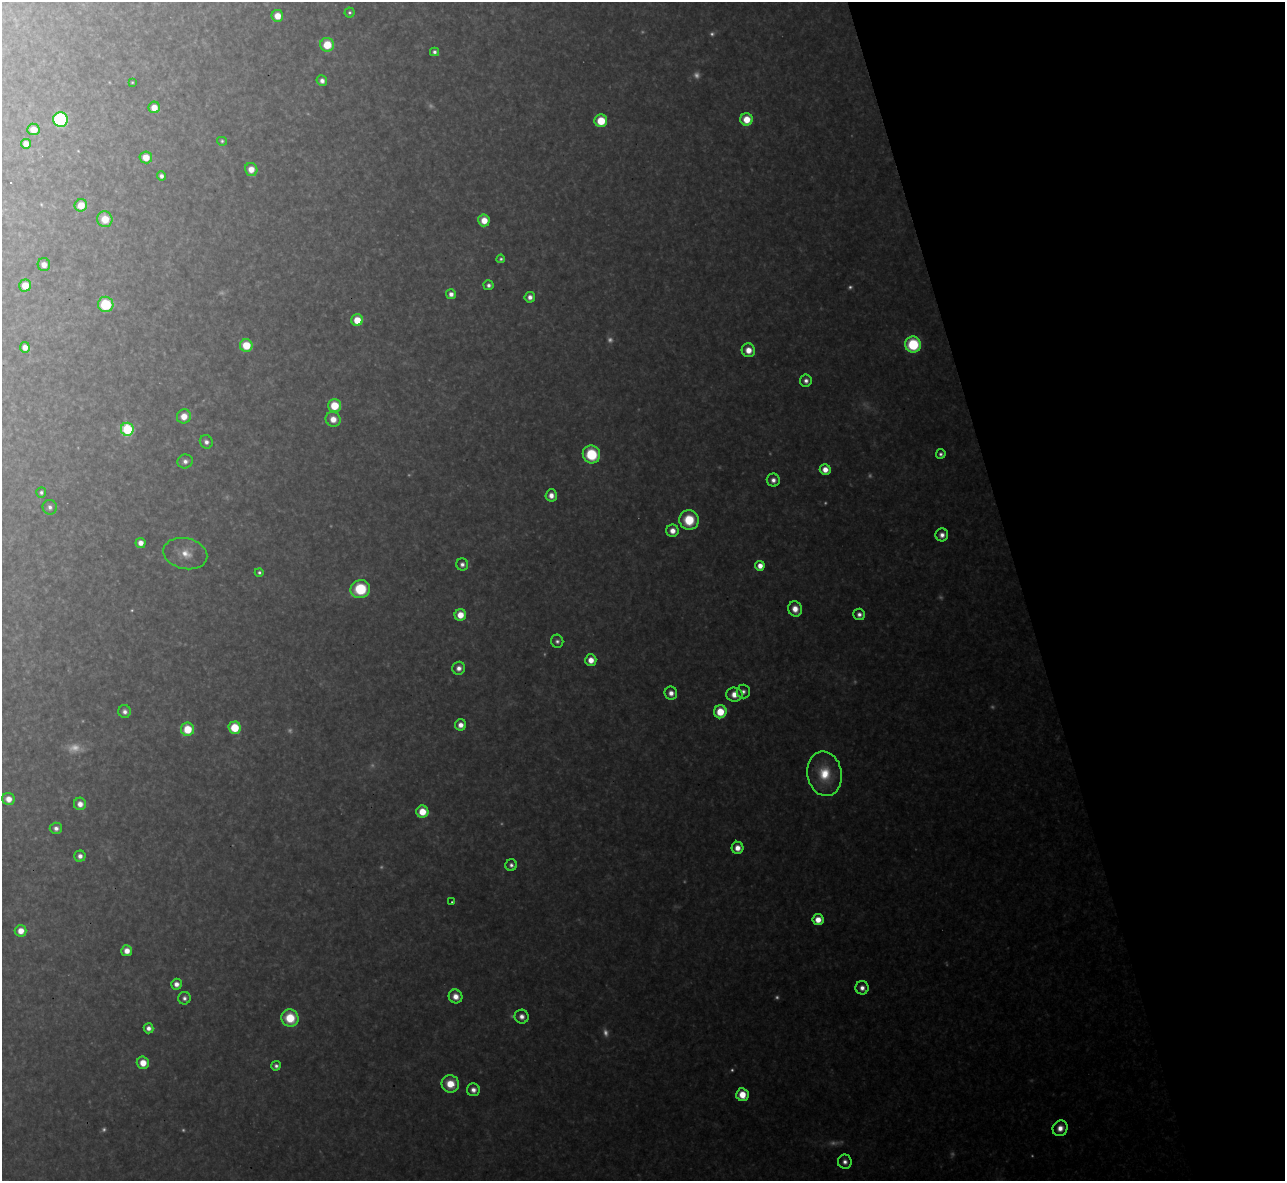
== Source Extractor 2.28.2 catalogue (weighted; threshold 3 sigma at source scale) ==
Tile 12 of 4 x 4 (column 4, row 3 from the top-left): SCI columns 3851-5133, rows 1320-2498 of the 5133 x 5115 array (HDU 1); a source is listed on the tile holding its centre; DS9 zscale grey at full resolution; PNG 1287 x 1183 px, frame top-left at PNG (2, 2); each listed source drawn as its Kron ellipse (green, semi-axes under 4 px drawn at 4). Shown black and unused: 21% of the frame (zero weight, under 3 of 4 exposures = <1% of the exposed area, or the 3 px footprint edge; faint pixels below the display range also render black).
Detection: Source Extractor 2.28.2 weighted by HDU 2 'WHT'; one run over the whole footprint, this tile lists its part. Background 0.319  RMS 0.019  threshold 0.0871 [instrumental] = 3 sigma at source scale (4.5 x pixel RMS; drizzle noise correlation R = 1.50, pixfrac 1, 0.05/0.05 arcsec/px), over >= 5 px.
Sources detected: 132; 37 too faint to see at this stretch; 1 cosmic-ray / hot-pixel residue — neither listed nor drawn; the other 94 listed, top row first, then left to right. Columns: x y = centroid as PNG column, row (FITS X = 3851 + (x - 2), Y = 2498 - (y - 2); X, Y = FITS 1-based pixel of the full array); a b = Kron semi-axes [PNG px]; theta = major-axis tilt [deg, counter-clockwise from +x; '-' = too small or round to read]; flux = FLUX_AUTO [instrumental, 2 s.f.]
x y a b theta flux
349 12 5 5 - 4.9
277 16 6 5 - 32
327 45 7 7 - 70
434 52 4 4 - 7.9
322 81 5 5 - 13
132 82 3 2 - 2.1
154 107 6 5 - 29
747 119 6 6 - 50
60 120 7 7 - 330
601 121 6 6 - 72
33 129 6 6 - 34
222 141 5 4 - 4.2
26 144 5 5 - 20
146 157 6 6 - 36
251 169 7 6 - 27
161 176 5 4 - 9.8
81 205 6 6 - 40
105 219 8 7 - 46
484 220 6 6 - 37
501 259 4 4 - 4.9
44 265 6 6 - 20
25 285 6 5 - 41
489 285 5 5 - 8.7
451 294 5 5 - 15
530 297 5 5 - 14
106 304 8 7 - 130
357 320 6 5 - 52
246 345 6 6 - 64
913 345 8 8 - 160
25 347 5 5 - 19
748 350 7 6 - 30
806 381 6 6 - 11
334 406 6 6 - 71
184 416 7 7 - 32
333 419 7 7 - 28
127 429 6 6 - 260
206 442 7 6 - 11
591 454 9 8 - 120
941 454 5 4 - 6.4
185 461 8 7 - 13
825 469 5 5 - 26
773 480 6 6 - 13
41 492 5 5 - 5.8
551 495 6 5 - 19
50 507 7 7 - 9.4
689 520 10 9 - 87
672 531 6 6 - 22
942 535 6 6 - 14
140 543 5 5 - 18
185 554 22 15 -13 43
462 564 6 6 - 9.7
760 566 5 4 - 26
259 572 4 4 - 5.4
360 589 10 9 - 120
795 609 8 7 - 27
859 614 6 5 - 11
460 615 6 5 - 37
557 641 6 6 - 7.3
591 660 6 5 - 28
459 668 6 6 - 15
743 691 7 6 - 8.9
671 693 6 6 - 18
734 694 8 7 - 27
125 711 6 6 - 12
720 712 6 6 - 63
461 725 5 5 - 19
235 728 6 6 - 92
187 729 6 6 - 74
825 774 22 17 -80 82
8 799 6 6 - 26
80 804 6 6 - 20
422 812 6 6 - 49
56 828 6 5 - 11
737 848 6 6 - 23
80 856 5 5 - 13
511 865 6 5 - 8.1
452 902 2 2 - 1.9
818 920 5 5 - 31
21 931 6 6 - 28
127 951 5 5 - 23
176 984 5 5 - 16
862 988 6 6 - 16
455 996 7 6 - 25
184 998 6 6 - 8.6
522 1017 7 7 - 15
290 1018 9 8 - 87
148 1028 5 5 - 13
143 1063 6 6 - 37
276 1066 5 4 - 7.9
450 1084 9 8 - 57
473 1090 6 6 - 16
742 1095 6 6 - 45
1060 1128 8 7 - 22
845 1162 7 7 - 12